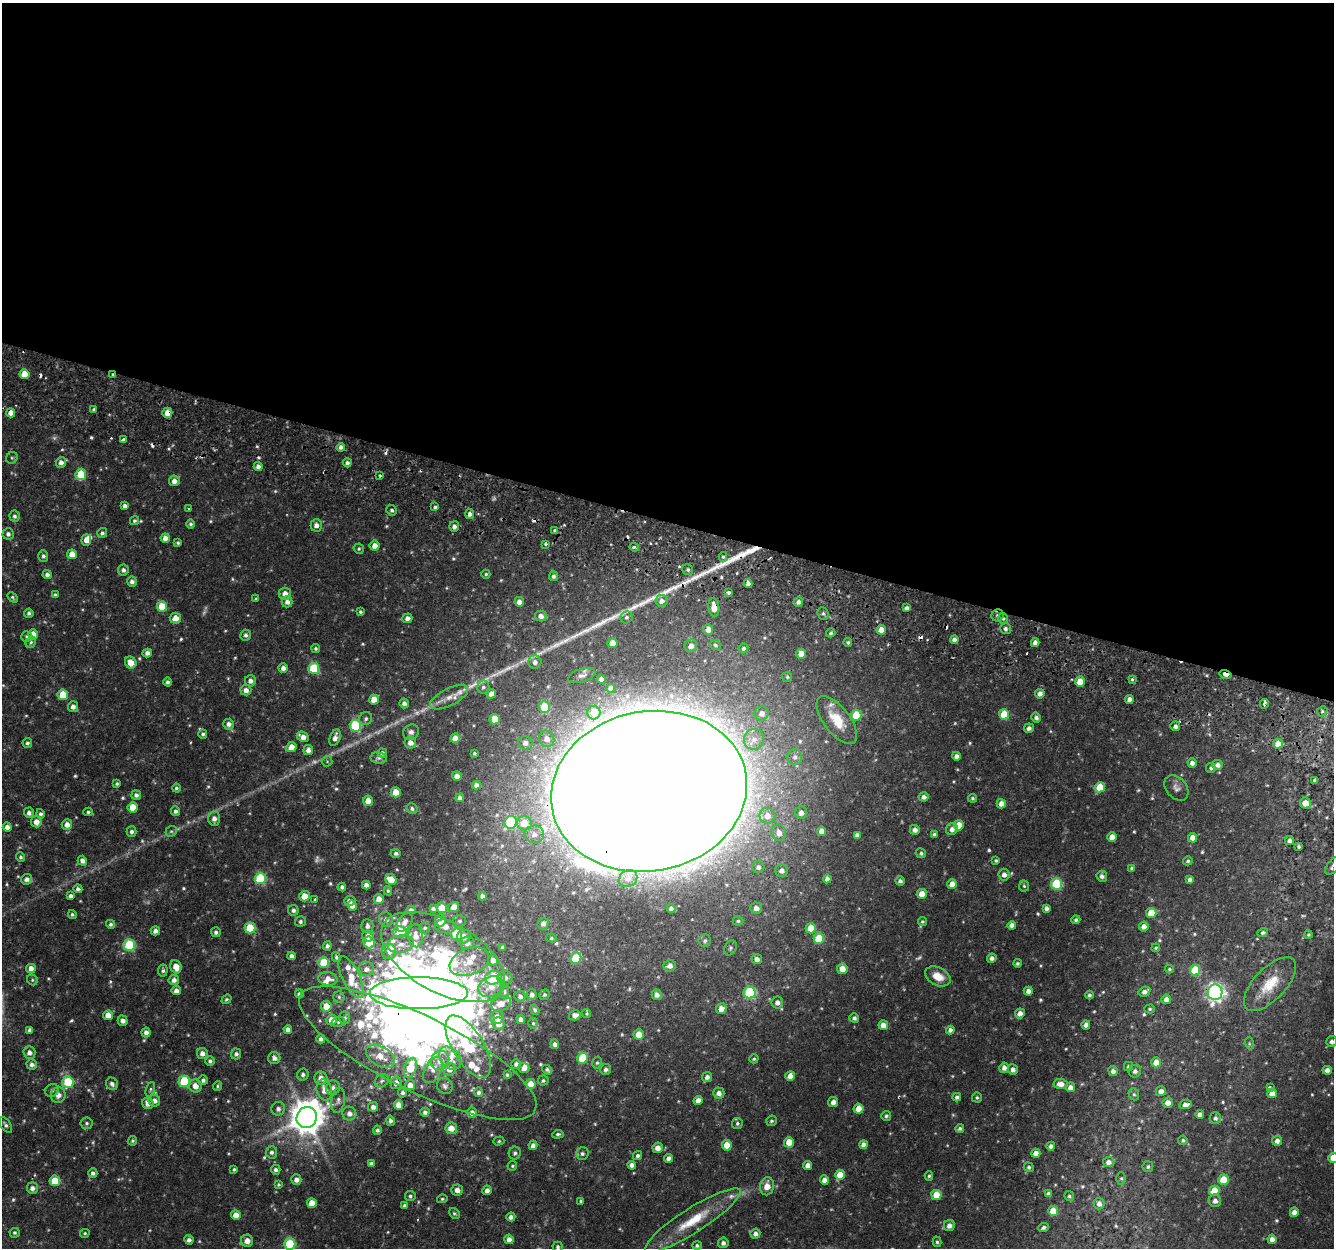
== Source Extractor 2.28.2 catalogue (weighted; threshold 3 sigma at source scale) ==
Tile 3 of 4 x 4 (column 3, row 1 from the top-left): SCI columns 2719-4050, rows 4042-5287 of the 5445 x 5654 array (HDU 1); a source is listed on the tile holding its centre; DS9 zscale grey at full resolution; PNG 1336 x 1250 px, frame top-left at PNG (2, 3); each listed source drawn as its Kron ellipse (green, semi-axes under 4 px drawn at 4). Shown black and unused: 42% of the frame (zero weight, under 2 of 3 exposures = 5% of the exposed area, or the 3 px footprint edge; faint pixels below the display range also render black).
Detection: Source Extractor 2.28.2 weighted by HDU 2 'WHT'; one run over the whole footprint, this tile lists its part. Background 0.035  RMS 0.0038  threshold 0.017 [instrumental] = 3 sigma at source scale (4.5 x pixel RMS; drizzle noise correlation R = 1.50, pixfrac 1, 0.0396/0.0396 arcsec/px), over >= 5 px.
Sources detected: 636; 10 too faint to see at this stretch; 13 inside a brighter object's white glare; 10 cosmic-ray / hot-pixel residue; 7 long thin detections or spike segments (spike, bleed or trail) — neither listed nor drawn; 20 inside a brighter listed object's ellipse — not listed separately; of the other 576, all 500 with FLUX_AUTO >= 0.505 (the completeness limit of this list) listed and drawn (76 fainter detections not listed), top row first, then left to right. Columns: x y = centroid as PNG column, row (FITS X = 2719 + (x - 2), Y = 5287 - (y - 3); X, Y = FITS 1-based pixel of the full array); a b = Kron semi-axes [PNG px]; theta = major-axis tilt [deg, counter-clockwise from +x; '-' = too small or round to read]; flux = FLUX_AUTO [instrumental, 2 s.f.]
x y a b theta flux
25 374 5 5 - 7.1
113 375 3 3 - 0.55
94 409 4 3 - 0.52
11 413 4 4 - 3.3
167 413 5 5 - 3.3
123 439 4 3 - 1.6
341 447 4 4 - 1.4
12 458 6 5 - 0.66
61 462 5 5 - 1.8
347 463 4 4 - 1.1
258 467 4 4 - 1.7
81 474 6 5 - 12
380 475 3 2 - 0.68
174 481 5 5 - 2.4
125 506 4 4 - 1.4
435 507 3 3 - 0.83
188 508 3 2 - 0.73
392 510 5 5 - 0.93
470 514 5 4 - 1.4
14 516 5 5 - 0.92
134 521 5 4 - 0.66
191 524 4 4 - 0.81
316 525 6 5 - 1.9
454 526 5 5 - 1.6
555 530 4 3 - 0.52
102 533 5 5 - 0.84
8 534 5 5 - 1.2
165 538 4 4 - 2.3
86 540 6 5 - 2.8
178 543 4 3 - 0.61
545 544 3 3 - 0.53
375 546 5 5 - 3
634 547 5 3 - 1.1
359 549 5 5 - 0.64
72 554 5 5 - 4.1
43 556 5 5 - 0.97
723 557 5 4 - 0.62
123 570 5 5 - 1.2
688 570 6 5 - 0.77
47 574 4 4 - 1.2
486 574 4 4 - 0.57
553 576 5 4 - 0.96
132 582 5 4 - 1.4
748 583 4 4 - 1.7
728 593 3 3 - 1.4
285 594 6 6 - 2.7
55 595 4 4 - 0.84
12 597 6 4 -47 0.59
256 599 3 3 - 0.5
661 601 6 6 - 1.9
287 602 5 5 - 1.8
519 602 5 4 - 2.1
798 602 5 4 - 1.5
162 607 5 5 - 13
714 607 9 5 -82 3.8
906 608 4 4 - 1
360 612 4 4 - 0.62
29 613 4 4 - 0.95
823 614 6 5 - 0.8
998 615 6 5 - 1.2
541 616 6 5 - 2
626 617 6 6 - 0.91
175 618 6 5 - 3.1
407 618 5 4 - 1.8
1003 618 5 5 - 0.78
708 629 5 5 - 2.3
1005 629 5 5 - 1.2
881 630 5 4 - 3.9
831 633 5 4 - 0.7
33 634 5 5 - 3.2
246 635 5 5 - 1.1
27 636 5 5 - 0.55
954 640 4 4 - 1.5
31 642 6 5 - 0.73
848 642 4 4 - 0.62
612 643 5 5 - 6
1035 643 4 4 - 1.8
715 645 6 5 - 0.71
691 646 6 6 - 2.2
316 648 5 4 - 0.72
743 648 5 4 - 0.79
147 653 5 4 - 1.7
801 654 5 5 - 3.5
535 662 6 6 - 1.7
131 663 6 5 - 4.1
283 668 4 4 - 1.8
314 668 5 5 - 20
1225 674 6 3 -14 3
582 675 14 6 17 1.6
787 677 5 5 - 0.55
601 679 4 4 - 1.7
1132 680 4 3 - 0.91
250 681 5 5 - 1.7
167 682 4 4 - 0.96
1080 682 5 5 - 6.4
483 687 6 6 - 0.89
611 688 4 4 - 1.6
246 690 5 5 - 1.9
491 694 5 4 - 2.1
1040 694 5 4 - 1.9
63 695 5 5 - 10
449 697 21 8 26 4.2
374 700 5 5 - 4.5
1129 700 4 4 - 2
404 703 5 4 - 1.4
1264 704 5 3 - 1.3
73 707 5 5 - 1.5
544 707 6 5 - 16
1322 711 5 4 - 0.64
594 712 7 6 - 4.7
762 713 7 7 - 2.2
1004 714 5 5 - 10
856 715 5 5 - 14
1036 717 5 4 - 1.2
366 719 7 6 - 0.95
495 719 5 5 - 7.3
837 720 28 13 -52 8.6
229 724 5 5 - 1.9
355 726 6 6 - 30
1175 726 5 5 - 1.3
1029 728 5 4 - 1.4
411 732 8 7 - 1.6
203 734 5 4 - 0.82
303 737 6 5 - 2.5
335 738 8 5 69 2.2
455 738 5 4 - 2.9
547 739 8 7 - 3.1
754 739 10 10 - 3
27 743 5 5 - 0.9
410 743 6 5 - 2.5
525 743 7 6 - 2
1278 744 5 5 - 3.5
291 747 5 5 - 3.5
308 750 5 5 - 1.9
382 753 5 4 - 1.2
474 753 3 3 - 0.53
956 756 4 4 - 1.7
795 757 7 7 - 1.4
379 758 8 5 -8 1.1
327 761 5 5 - 0.51
1192 763 4 4 - 1.5
1218 765 5 5 - 1.7
1211 768 5 5 - 0.76
457 776 5 4 - 1.8
1315 780 4 3 - 0.8
117 784 3 3 - 0.6
476 785 4 4 - 1.6
1100 787 5 5 - 8.5
176 788 4 4 - 0.72
1176 788 14 10 -49 2
649 791 99 80 11 4800
396 792 5 5 - 5
136 795 5 5 - 1.4
924 797 5 4 - 1.4
460 798 4 4 - 1.6
972 798 4 4 - 0.63
368 801 5 5 - 3.4
1305 803 5 5 - 3.4
1001 804 4 4 - 2.8
133 807 5 5 - 8.1
412 809 5 5 - 0.87
175 811 5 4 - 1.3
88 812 4 4 - 0.61
29 813 5 5 - 1.5
801 813 6 6 - 2
40 814 5 4 - 0.97
767 816 8 8 - 2.9
214 819 7 6 - 2.1
36 822 5 5 - 3
511 822 6 6 - 29
524 823 7 7 - 6.4
67 824 5 5 - 2.5
959 825 5 5 - 6.6
7 827 4 4 - 1.9
952 829 6 5 - 1.9
915 830 5 5 - 1.9
171 831 6 5 - 0.61
822 831 4 4 - 2.7
132 832 5 5 - 1
779 833 8 7 - 2.7
534 834 10 9 - 2.8
934 834 4 4 - 0.89
857 835 4 4 - 1.6
1112 837 4 4 - 3.4
1192 838 5 4 - 2.5
1289 840 4 4 - 1.2
1298 846 4 3 - 0.59
396 853 5 4 - 1
921 853 5 5 - 0.73
21 857 5 4 - 0.7
82 861 5 4 - 1.7
996 861 3 3 - 0.64
1188 861 5 4 - 0.61
1333 866 10 5 52 1.5
758 867 6 6 - 1.4
1132 868 4 3 - 0.58
782 871 6 6 - 1.9
1004 875 6 5 - 1.8
1102 876 5 5 - 1.4
260 878 5 5 - 30
628 878 9 8 - 2.1
27 879 5 5 - 1.6
391 879 6 5 - 5.4
827 879 4 4 - 1.9
1190 880 4 4 - 1.5
900 881 4 4 - 1.1
952 884 5 5 - 3.5
1056 884 5 5 - 26
366 885 4 4 - 2
1024 886 5 5 - 0.62
342 887 4 4 - 1.1
78 889 4 4 - 1
388 891 5 3 - 0.58
922 894 5 5 - 5.4
71 896 4 4 - 1.1
304 896 5 5 - 4.2
482 896 4 4 - 1.3
379 899 5 5 - 3
315 900 4 3 - 0.51
350 901 6 5 - 1.9
352 906 5 4 - 2.2
454 907 6 5 - 2.4
442 908 5 5 - 6.9
756 908 5 5 - 2
1046 908 4 4 - 1.3
433 909 4 3 - 0.92
671 909 4 4 - 1.3
293 910 5 5 - 1.2
411 910 4 4 - 1.3
1151 913 5 5 - 8
72 914 4 4 - 0.67
386 919 7 6 - 1.5
440 920 6 5 - 3.7
1076 920 4 4 - 0.82
300 921 5 5 - 0.83
460 921 6 6 - 0.74
738 921 5 4 - 0.67
922 921 4 4 - 0.63
405 922 10 6 55 2
111 924 4 4 - 0.77
543 924 6 5 - 1.5
1012 925 4 4 - 1.7
367 926 7 6 - 1.4
445 926 10 7 -7 2.8
1144 926 5 4 - 2
250 928 5 5 - 17
425 928 5 5 - 0.71
811 928 5 5 - 6.7
155 931 4 4 - 1.9
216 932 5 5 - 1
400 932 7 6 - 11
1263 933 5 4 - 0.93
456 934 6 5 - 22
1308 935 4 4 - 0.56
368 936 6 5 - 2
416 936 11 7 -86 3.1
464 937 7 6 - 2.1
551 938 5 4 - 0.57
819 938 5 5 - 12
705 941 6 6 - 0.91
369 942 6 5 - 11
467 943 7 6 - 2
401 944 13 8 8 3.4
129 945 6 5 - 29
327 946 4 4 - 1.1
502 947 4 3 - 0.59
730 948 8 6 64 0.77
1156 948 4 4 - 0.52
389 952 7 7 - 2.7
291 956 4 4 - 1.3
336 957 5 3 - 0.73
443 957 68 35 -29 75
576 958 6 5 - 17
992 958 4 4 - 1.5
757 959 5 5 - 1.8
493 960 5 5 - 1.8
324 962 5 5 - 14
469 962 20 13 21 6.7
1017 963 4 4 - 0.65
670 966 6 6 - 2
176 967 7 5 -70 4.1
31 969 5 4 - 2.8
366 969 8 7 - 1.9
842 969 5 5 - 3.8
1169 969 4 3 - 0.52
1195 970 5 5 - 12
163 971 6 5 - 0.84
938 976 13 9 -28 5.6
351 977 23 8 -65 6.5
493 978 8 7 - 22
505 978 7 7 - 1.9
328 979 9 6 -9 2.8
32 980 6 5 - 0.57
174 980 5 5 - 1.8
1270 984 34 16 46 10
491 986 13 10 28 4.6
176 991 4 4 - 1.8
1028 991 4 4 - 2.2
505 992 7 4 -86 0.7
1144 992 6 4 29 1.5
1215 992 8 7 - 130
419 993 49 16 0 170
750 993 6 6 - 31
300 994 4 4 - 1
532 995 5 5 - 1.3
544 995 5 5 - 0.69
657 995 5 5 - 1.7
1089 995 4 4 - 0.87
520 996 6 5 - 1.3
339 997 5 5 - 0.58
226 999 5 4 - 0.56
1166 999 5 4 - 2.2
777 1003 6 5 - 1.8
501 1004 10 7 22 3.3
326 1006 5 5 - 4.6
721 1009 5 5 - 3
1150 1009 5 4 - 0.6
535 1010 5 4 - 0.72
587 1013 5 4 - 0.58
1020 1013 5 4 - 2.4
108 1015 5 4 - 3.6
575 1015 6 5 - 2
497 1017 7 6 - 3.8
345 1018 6 5 - 0.84
854 1018 5 4 - 1.1
521 1019 4 4 - 2.1
331 1020 5 5 - 3.9
123 1021 5 5 - 1.8
338 1022 7 5 17 0.7
533 1023 5 4 - 0.56
499 1024 6 6 - 3.8
883 1025 5 5 - 2.9
1086 1025 4 4 - 1.9
30 1030 4 4 - 1.2
288 1030 4 4 - 2
950 1030 4 4 - 1.6
146 1032 5 4 - 1.8
639 1034 5 5 - 4.9
321 1039 4 4 - 1.3
1332 1042 5 5 - 1.3
1249 1043 6 4 -73 0.57
555 1044 5 4 - 1.5
468 1047 35 15 -59 25
29 1052 6 6 - 2
202 1053 5 5 - 1.9
418 1053 131 37 -26 95
236 1054 5 5 - 1.1
380 1056 16 9 -31 5.6
274 1058 6 6 - 1.6
450 1058 13 9 -48 4
583 1058 5 5 - 15
754 1059 5 4 - 0.53
440 1060 10 8 58 3.9
210 1061 5 4 - 0.95
1156 1062 5 5 - 3.9
597 1063 6 5 - 0.65
32 1064 5 5 - 1.4
516 1064 5 4 - 1.3
1129 1066 4 4 - 0.83
410 1068 10 6 72 11
524 1068 5 5 - 2.1
1004 1068 5 4 - 1.8
449 1069 6 6 - 2.8
606 1069 5 5 - 1.2
1013 1069 5 5 - 1.7
433 1070 14 8 62 3.1
547 1070 5 4 - 0.94
1327 1070 4 4 - 1.9
1113 1071 5 4 - 1.8
1135 1071 6 6 - 1.4
303 1075 6 5 - 1
507 1075 4 4 - 0.59
790 1076 5 4 - 3
707 1077 5 4 - 1.7
321 1078 6 6 - 2.7
203 1080 5 5 - 1.1
184 1081 6 5 - 21
382 1081 7 6 - 0.86
543 1081 5 5 - 0.74
68 1082 6 5 - 21
396 1083 6 5 - 1.9
112 1084 6 5 - 1.2
531 1084 5 5 - 5
1061 1084 7 5 -6 2.8
410 1085 5 5 - 2.3
195 1086 6 6 - 3.3
217 1086 5 4 - 0.51
445 1086 8 7 - 1.2
1070 1087 5 4 - 2.1
333 1088 7 6 - 1.6
1270 1088 3 3 - 1.2
150 1089 8 4 70 0.69
52 1090 7 6 - 1
324 1090 10 7 -76 3.2
1161 1091 5 5 - 2
478 1092 5 4 - 1
403 1093 5 4 - 0.93
719 1093 5 5 - 2
1272 1093 5 5 - 3.8
1134 1094 6 5 - 0.69
58 1095 8 7 - 2.5
957 1097 4 4 - 1.1
977 1097 5 5 - 0.6
338 1100 12 7 80 1.6
698 1100 4 4 - 2.6
154 1101 6 5 - 2
833 1102 5 5 - 2.2
148 1103 6 5 - 2.2
1168 1103 5 5 - 2.4
1185 1104 6 4 8 2.1
399 1105 5 4 - 3
373 1107 5 4 - 1.8
278 1109 7 6 - 1.5
859 1109 5 5 - 4.9
425 1112 4 4 - 1.1
349 1113 7 7 - 1.9
472 1113 5 5 - 2.3
1200 1114 4 4 - 1.7
886 1116 5 5 - 0.77
307 1117 11 10 - 870
1215 1118 6 5 - 1.1
390 1121 5 4 - 0.93
771 1121 5 5 - 0.69
86 1123 6 6 - 0.73
737 1123 5 5 - 0.79
5 1125 9 5 -54 1.1
451 1128 6 5 - 3.7
960 1129 4 4 - 0.82
377 1130 4 4 - 0.9
558 1134 6 4 6 0.75
1183 1140 5 4 - 0.72
132 1141 5 4 - 0.6
499 1141 5 4 - 0.55
1277 1141 5 5 - 1.8
789 1142 5 5 - 5.2
864 1144 4 4 - 1.7
533 1145 5 4 - 1.6
727 1145 5 5 - 5
1051 1146 4 4 - 1.7
658 1148 5 5 - 2.7
271 1152 6 5 - 1.2
515 1153 6 6 - 1.1
1036 1153 4 4 - 2.8
582 1154 6 6 - 1.1
638 1156 4 4 - 0.93
669 1158 4 4 - 1.7
1333 1158 5 5 - 3.6
1109 1162 6 5 - 1.8
371 1164 4 4 - 1.5
632 1165 4 4 - 2
808 1165 4 4 - 2.2
512 1166 5 4 - 0.54
1029 1167 5 4 - 0.8
1148 1167 5 5 - 0.73
234 1169 4 3 - 0.59
276 1170 5 4 - 1.1
93 1173 5 4 - 1.2
840 1175 5 5 - 6.7
929 1176 4 3 - 0.6
1121 1178 6 5 - 0.6
296 1180 5 5 - 1.9
824 1180 4 4 - 2.6
1224 1180 5 5 - 9.6
55 1181 5 5 - 10
278 1184 4 4 - 0.56
767 1186 9 7 81 3.4
32 1188 6 5 - 1.7
457 1190 5 5 - 2
487 1190 5 4 - 2.1
1214 1191 5 5 - 6.4
1048 1194 4 4 - 1.4
936 1195 5 5 - 6.8
410 1196 5 5 - 0.83
1069 1196 5 5 - 0.67
442 1199 5 4 - 0.53
581 1201 3 3 - 0.56
1215 1201 6 6 - 1.8
312 1203 5 5 - 5.9
1099 1204 6 5 - 1.8
404 1205 4 4 - 0.85
1053 1211 5 5 - 8.2
1294 1212 5 4 - 2.3
454 1213 6 4 -43 0.64
236 1215 5 5 - 4.7
511 1217 4 4 - 1.6
693 1220 56 12 32 15
949 1225 6 5 - 1.9
1043 1227 5 4 - 1
14 1233 5 5 - 0.69
85 1233 5 4 - 0.52
755 1234 5 5 - 1.7
509 1239 5 4 - 1.9
1272 1239 4 4 - 1.9
189 1240 5 4 - 1.4
247 1241 6 6 - 2.9
937 1242 5 4 - 0.61
723 1243 5 5 - 1.4
290 1244 5 5 - 22
697 1245 5 4 - 0.81
558 1247 5 5 - 0.8
Overlapping masked pixels (flux is a lower limit): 9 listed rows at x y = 113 375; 11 413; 167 413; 714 607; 1225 674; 1080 682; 649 791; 1215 992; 1214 1191
Isophote crosses this tile's border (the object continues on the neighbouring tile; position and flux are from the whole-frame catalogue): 4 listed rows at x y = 1333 866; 1332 1042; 1333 1158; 290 1244